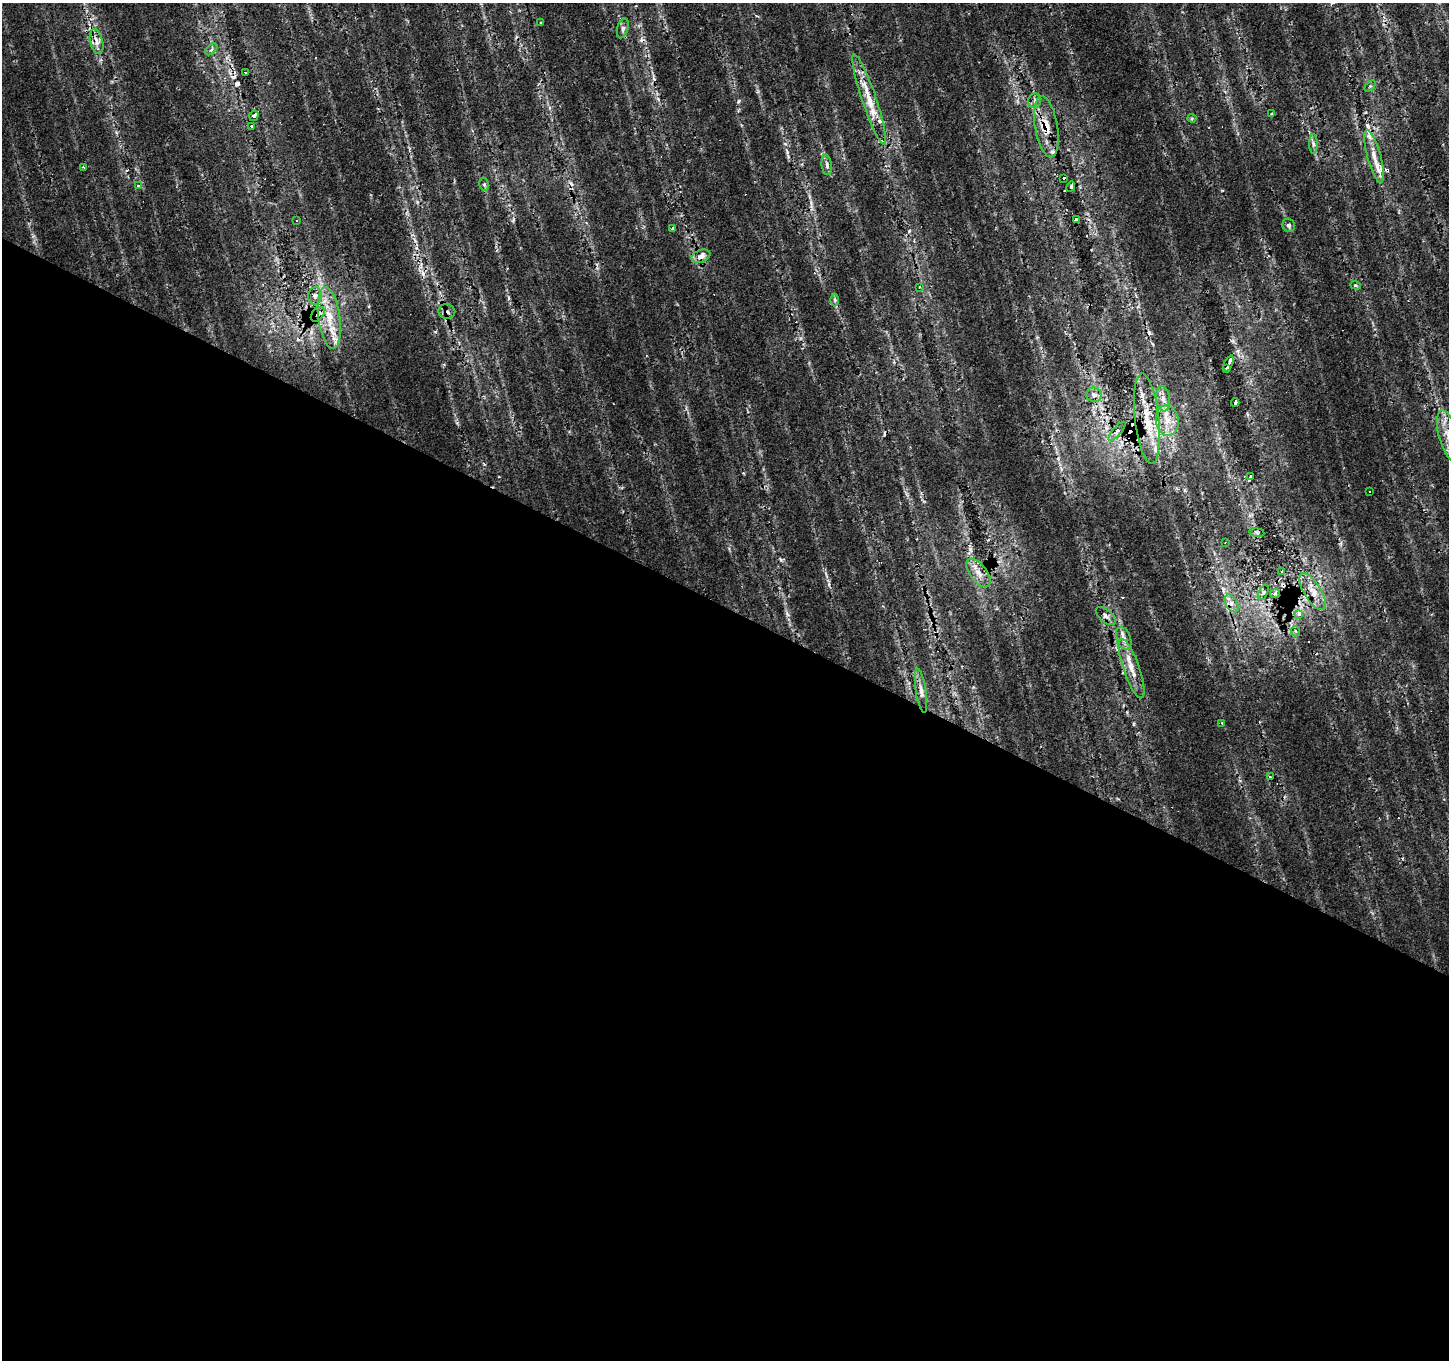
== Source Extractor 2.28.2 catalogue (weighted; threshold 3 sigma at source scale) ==
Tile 14 of 4 x 4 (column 2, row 4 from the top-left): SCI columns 1451-2897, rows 259-1616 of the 5792 x 5881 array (HDU 1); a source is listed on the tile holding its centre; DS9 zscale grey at full resolution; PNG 1451 x 1362 px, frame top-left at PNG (2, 3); each listed source drawn as its Kron ellipse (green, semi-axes under 4 px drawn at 4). Shown black and unused: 56% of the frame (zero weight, under 2 of 3 exposures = <1% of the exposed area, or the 3 px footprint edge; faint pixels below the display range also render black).
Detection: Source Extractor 2.28.2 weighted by HDU 2 'WHT'; one run over the whole footprint, this tile lists its part. Background 0.0153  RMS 0.0065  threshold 0.0292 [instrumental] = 3 sigma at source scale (4.5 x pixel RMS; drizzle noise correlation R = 1.50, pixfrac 1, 0.0396/0.0396 arcsec/px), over >= 5 px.
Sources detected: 78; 13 cosmic-ray / hot-pixel residue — neither listed nor drawn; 5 inside a brighter listed object's ellipse — not listed separately; the other 60 listed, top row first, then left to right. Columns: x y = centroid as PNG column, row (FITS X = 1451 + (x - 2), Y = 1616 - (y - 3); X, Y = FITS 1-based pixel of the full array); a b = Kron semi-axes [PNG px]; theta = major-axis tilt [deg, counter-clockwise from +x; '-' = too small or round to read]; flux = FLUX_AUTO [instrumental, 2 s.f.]
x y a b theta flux
540 23 3 3 - 1.2
623 28 10 5 73 2.1
97 41 13 6 -77 4.3
211 49 7 4 44 1.5
245 73 3 3 - 3.6
1370 86 6 4 45 1.1
869 100 47 7 -71 17
1034 101 7 6 - 2.7
1271 114 3 2 - 0.69
254 116 5 3 - 11
1192 118 4 4 - 0.73
251 126 3 3 - 0.57
1046 127 31 11 -80 14
1313 144 10 4 -89 1.9
1374 156 27 6 -75 8.4
827 165 10 5 -83 2
83 167 4 3 - 0.62
1064 178 3 3 - 3.4
484 184 6 4 -76 1.3
138 186 4 3 - 2.5
1071 187 5 3 - 7.8
1076 219 4 3 - 13
296 221 3 3 - 2
1289 225 7 6 - 1.8
672 228 3 3 - 2.3
701 256 10 6 21 4.4
1356 285 5 3 - 0.81
919 287 2 2 - 0.59
315 296 9 6 83 2.4
835 300 6 4 -89 1.1
447 312 8 7 - 2.5
318 314 8 5 49 2.2
329 318 31 11 -82 17
1229 363 8 3 66 3.3
1226 369 4 3 - 35
1094 395 8 7 - 3.3
1163 399 13 6 -84 4
1235 403 4 4 - 25
1147 419 45 12 -83 22
1167 420 15 11 -80 9.7
1117 431 12 4 50 2.2
1448 436 26 9 -75 11
1251 477 4 3 - 16
1370 491 2 2 - 0.64
1257 532 7 3 -9 0.96
1225 542 3 2 - 0.62
1282 571 3 3 - 1.5
979 573 16 8 -54 6.4
1263 592 8 4 64 1.4
1313 592 21 8 -59 8.4
1275 594 5 4 - 2.2
1232 603 9 6 -59 3.4
1299 614 4 3 - 18
1106 616 12 6 -41 2.6
1295 631 5 3 - 0.88
1124 638 11 7 -69 3.9
1131 669 31 8 -71 10
921 691 22 5 -81 4.5
1222 723 4 3 - 0.82
1270 777 3 3 - 1.1
Overlapping masked pixels (flux is a lower limit): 8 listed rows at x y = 869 100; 254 116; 1046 127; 447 312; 318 314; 1147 419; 1117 431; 1275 594
Isophote crosses this tile's border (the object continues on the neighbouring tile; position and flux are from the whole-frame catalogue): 1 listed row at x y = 1448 436
Unlisted compact peaks at least as high as the median listed source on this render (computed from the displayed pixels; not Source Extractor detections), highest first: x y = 787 152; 787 614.